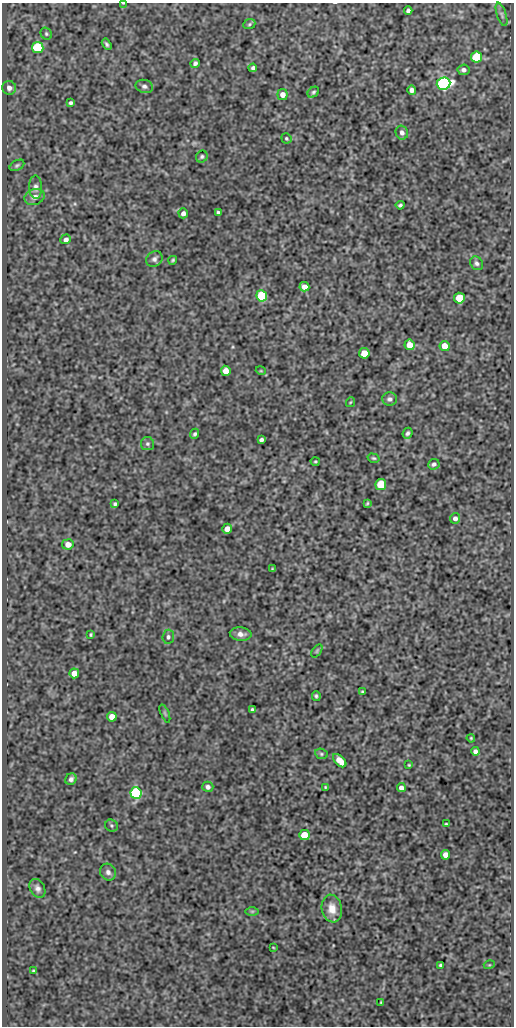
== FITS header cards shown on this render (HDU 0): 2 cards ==
NAXIS1  =                  512
NAXIS2  =                 1024

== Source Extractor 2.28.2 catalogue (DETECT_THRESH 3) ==
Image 512 x 1024 px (HDU 0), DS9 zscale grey, 1 PNG px = 1 image px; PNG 516 x 1028 px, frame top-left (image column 1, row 1024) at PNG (2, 3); each listed source drawn as its Kron ellipse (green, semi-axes under 4 px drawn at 4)
Background 77.8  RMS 0.54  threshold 1.61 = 3 sigma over >= 5 px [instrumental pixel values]
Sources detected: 88; all 88 listed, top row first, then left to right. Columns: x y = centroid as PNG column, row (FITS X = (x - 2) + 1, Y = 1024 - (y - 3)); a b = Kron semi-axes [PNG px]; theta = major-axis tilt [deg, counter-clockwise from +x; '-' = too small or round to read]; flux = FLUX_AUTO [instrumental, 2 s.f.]
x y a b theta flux
123 3 3 2 - 32
408 11 4 4 - 90
502 14 12 4 -72 100
249 24 6 5 - 53
46 34 6 5 - 65
107 44 6 3 -58 67
38 47 5 5 - 3500
476 57 5 5 - 2100
195 63 5 4 - 78
253 68 4 3 - 92
463 70 6 5 - 120
444 84 7 6 - 8800
144 86 9 6 -13 110
9 88 7 7 - 150
412 90 5 4 - 150
313 92 6 4 43 66
283 95 5 5 - 250
71 103 4 3 - 74
402 133 7 6 - 140
286 138 5 4 - 52
202 157 6 5 - 72
17 165 8 5 29 68
36 187 12 6 -88 140
34 197 10 7 16 210
400 205 4 3 - 64
183 213 5 4 - 150
218 213 4 3 - 82
66 239 5 4 - 130
154 259 8 7 - 130
173 260 4 3 - 50
477 263 7 6 - 99
304 287 5 4 - 260
262 296 5 5 - 2200
459 298 5 5 - 1200
410 345 5 5 - 550
445 346 5 5 - 530
364 353 5 5 - 750
226 371 5 5 - 320
261 371 5 3 - 29
389 399 7 6 - 110
351 402 5 3 - 32
407 433 6 4 67 80
195 434 5 4 - 76
261 440 4 4 - 95
147 444 6 6 - 90
373 458 6 4 -15 52
315 461 4 3 - 39
434 464 6 5 - 89
381 484 5 5 - 1300
367 503 4 2 - 39
115 504 4 4 - 69
455 518 5 5 - 130
227 529 5 4 - 250
68 544 6 5 - 280
272 569 3 2 - 30
241 634 11 6 -6 210
91 635 4 3 - 41
168 637 7 6 - 99
317 651 7 4 54 49
74 673 5 5 - 330
363 692 4 2 - 42
316 696 5 3 - 57
252 710 3 3 - 58
165 713 9 3 -67 54
112 717 5 5 - 360
471 738 4 3 - 40
475 751 4 4 - 110
321 754 6 5 - 61
340 761 8 5 -46 440
409 765 3 3 - 33
71 779 6 5 - 120
208 787 5 5 - 110
325 787 4 3 - 34
401 788 4 4 - 170
136 793 6 5 - 4800
446 824 3 3 - 35
111 826 6 6 - 62
304 835 5 5 - 770
445 855 5 4 - 230
108 872 9 8 - 140
37 888 10 7 -59 140
332 909 14 10 -80 420
252 911 6 4 0 51
273 947 3 2 - 22
441 965 4 3 - 54
489 965 5 3 - 33
34 971 3 3 - 49
381 1002 3 3 - 35
At the frame edge (FLAGS 8, measured only in part): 1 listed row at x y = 123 3